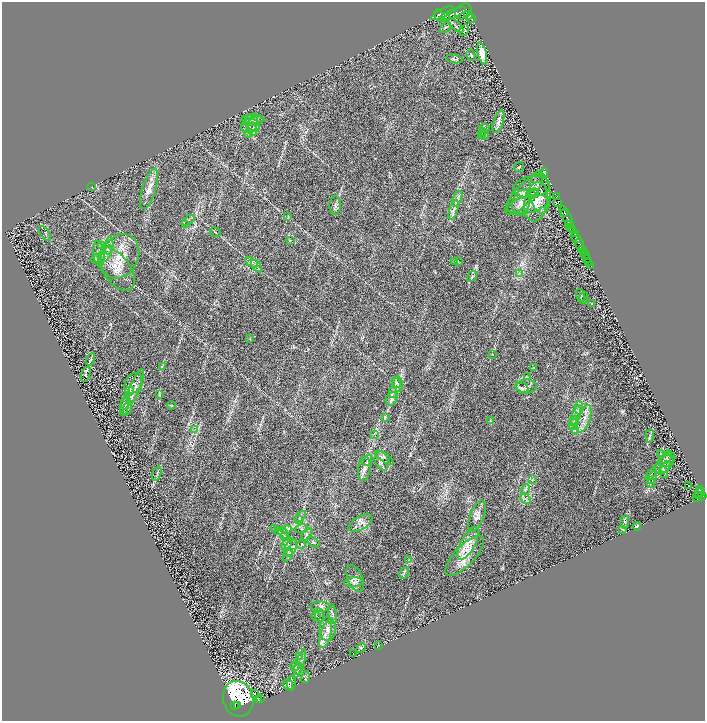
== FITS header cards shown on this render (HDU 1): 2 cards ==
NAXIS1  =                 1406
NAXIS2  =                 1438

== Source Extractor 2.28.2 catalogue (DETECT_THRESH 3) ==
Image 1406 x 1438 px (HDU 1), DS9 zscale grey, zoomed out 1/2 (1 PNG px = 2 x 2 image px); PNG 707 x 723 px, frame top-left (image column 2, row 1438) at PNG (2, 2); each listed source drawn as its Kron ellipse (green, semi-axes under 4 px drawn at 4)
Background 1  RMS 0.068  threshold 0.204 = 3 sigma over >= 5 px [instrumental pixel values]
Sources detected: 196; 15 cannot appear on this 1/2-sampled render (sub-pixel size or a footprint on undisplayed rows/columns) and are neither listed nor drawn; the other 181 listed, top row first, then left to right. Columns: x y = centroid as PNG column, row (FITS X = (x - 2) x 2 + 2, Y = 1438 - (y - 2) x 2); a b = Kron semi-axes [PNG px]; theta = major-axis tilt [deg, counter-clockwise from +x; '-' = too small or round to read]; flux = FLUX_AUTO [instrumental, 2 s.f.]
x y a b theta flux
463 11 9 7 40 5600
442 13 12 4 28 6700
453 14 14 2 21 7900
439 15 6 2 -69 2700
469 15 4 4 - 3100
446 17 2 2 - 740
471 18 5 4 - 3100
456 26 9 2 -42 23
445 27 6 3 44 15
464 30 6 4 52 23
482 54 11 4 -77 150
471 55 6 3 -71 18
454 59 8 3 -9 24
253 119 11 5 1 60
254 121 10 4 11 57
498 122 11 5 71 60
250 124 10 7 51 110
254 126 7 5 -49 49
484 128 5 3 - 16
252 129 7 4 -81 42
482 132 3 2 - 5.9
248 133 3 2 - 14
482 135 3 2 - 8
484 135 5 2 - 11
519 167 5 2 - 13
544 173 5 3 - 25
92 187 3 1 - 4.1
532 187 18 10 7 110
149 189 21 6 73 120
531 193 4 3 - 15
534 193 5 4 - 19
540 193 21 10 -84 160
524 194 26 9 48 190
557 196 2 1 - 45
457 199 8 4 69 40
536 202 20 12 81 200
558 202 2 1 - 100
521 203 13 8 73 120
528 204 22 8 13 170
335 205 9 5 87 43
454 210 10 3 73 51
564 211 5 2 - 530
565 213 3 2 - 1300
288 217 3 2 - 8.5
568 219 11 2 -64 2100
189 220 7 2 38 13
185 224 3 2 - 5.3
569 224 4 2 - 690
570 227 4 2 - 530
573 230 4 3 - 540
215 232 6 2 -29 9.5
45 233 8 2 -56 18
575 234 3 2 - 770
576 238 6 3 -39 1200
290 241 3 2 - 5.8
579 244 6 3 -72 3500
102 245 4 2 - 11
109 246 9 4 81 44
582 250 2 2 - 340
584 252 2 2 - 640
99 254 13 5 -84 69
106 254 9 4 64 44
585 255 2 1 - 570
120 256 23 18 62 370
96 259 5 3 - 17
587 259 4 2 - 170
454 261 4 3 - 14
458 261 3 2 - 6.1
252 262 7 3 -34 23
589 262 2 2 - 300
256 266 7 3 -50 29
591 266 2 1 - 40
117 269 25 13 -54 270
520 273 4 3 - 15
472 277 6 3 54 17
581 295 7 3 -72 14
583 298 6 2 70 9.7
592 303 3 3 - 8.5
250 339 3 2 - 6
492 354 3 2 - 5.9
91 360 6 3 66 20
162 366 3 2 - 4.6
534 368 3 2 - 6
86 374 8 4 70 28
528 377 3 2 - 8.6
133 383 11 8 59 100
396 383 6 3 -64 28
398 384 8 4 -81 48
527 386 10 7 -2 59
136 387 19 5 70 110
522 388 7 5 -39 39
130 391 5 3 - 26
393 393 5 3 - 26
160 395 3 3 - 9.8
392 399 7 5 57 42
126 402 7 3 77 26
171 406 4 2 - 9
124 407 9 2 81 21
127 408 7 2 70 21
579 408 6 4 89 30
576 415 9 2 71 32
385 417 3 2 - 9.1
584 419 14 6 71 100
491 421 4 2 - 8
574 421 5 5 - 29
573 424 5 4 - 29
195 429 3 3 - 10
575 431 4 3 - 16
374 434 3 2 - 4.6
650 436 7 2 84 21
661 453 3 2 - 8.1
667 457 7 3 58 24
384 458 10 3 -35 31
367 460 6 4 58 31
382 461 10 6 -68 65
667 461 7 5 8 45
665 463 13 7 49 86
666 467 7 3 56 29
364 469 12 6 84 76
653 472 10 3 47 36
664 472 6 4 -72 22
157 474 7 2 70 17
652 478 6 3 62 26
532 480 3 2 - 7.5
651 483 4 2 - 11
688 486 2 1 - 18
699 489 2 2 - 200
526 490 5 4 - 22
700 492 5 2 - 300
698 495 3 2 - 220
702 496 4 2 - 540
697 497 5 3 - 470
526 499 6 3 -51 24
300 516 6 3 49 18
477 516 16 7 69 83
299 519 4 3 - 14
625 522 7 4 84 26
360 523 13 6 29 81
637 526 4 2 - 36
275 529 3 3 - 7.7
301 529 7 2 8 12
622 529 4 3 - 9.1
287 530 5 3 - 18
278 531 4 3 - 13
283 533 6 3 -57 25
307 535 8 3 53 25
284 536 4 3 - 20
313 542 7 3 -33 19
468 543 18 7 62 170
287 544 7 4 62 32
302 544 5 3 - 20
291 548 9 5 63 55
288 551 4 2 - 12
288 555 6 3 58 22
465 556 26 10 46 260
409 559 3 2 - 8.5
404 573 6 2 64 21
355 578 14 7 -66 76
353 582 9 5 6 50
320 607 10 5 -2 49
333 614 10 3 -81 34
319 615 6 4 -83 39
316 616 4 3 - 16
328 629 12 8 87 110
325 635 13 5 74 100
378 645 4 1 - 4.7
361 648 5 3 - 14
353 654 2 1 - 2.9
299 656 3 2 - 10
300 663 15 3 72 50
295 666 5 2 - 11
298 668 6 4 77 30
305 677 6 2 75 10
291 683 7 3 88 17
288 685 6 5 - 36
254 693 3 2 - 7.3
238 699 18 15 -73 2200
258 699 3 2 - 200
261 699 2 1 - 37
235 705 3 2 - 430
237 706 3 2 - 290
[15 sub-pixel or undisplayed-footprint detections neither listed nor drawn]